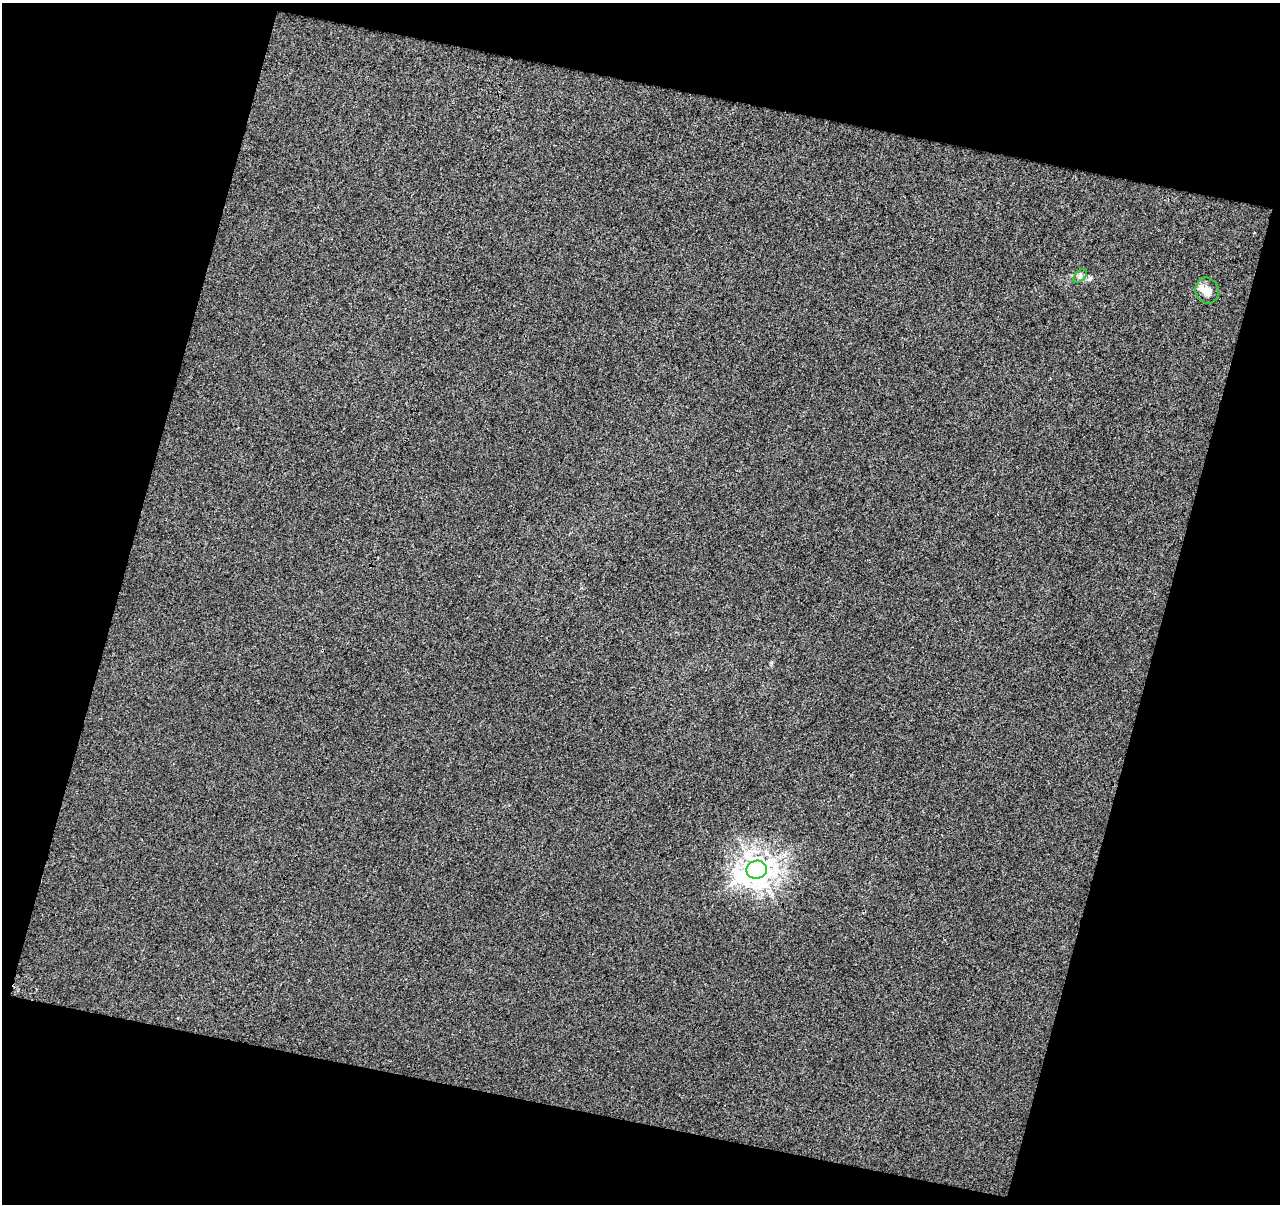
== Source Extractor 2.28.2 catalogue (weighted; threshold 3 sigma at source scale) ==
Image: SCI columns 1-1278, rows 57-1258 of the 1278 x 1318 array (HDU 1 of 3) = the unmasked area's bounding box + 8 px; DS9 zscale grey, full resolution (1 PNG px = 1 image px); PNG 1282 x 1206 px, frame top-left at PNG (2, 3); each listed source drawn as its Kron ellipse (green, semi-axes under 4 px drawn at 4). Shown black and unused: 32% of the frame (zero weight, under 3 of 4 exposures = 1% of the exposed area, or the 3 px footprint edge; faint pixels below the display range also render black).
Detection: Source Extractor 2.28.2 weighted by HDU 2 'WHT'. Background 0.00204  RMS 0.0055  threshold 0.0246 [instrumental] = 3 sigma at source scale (4.5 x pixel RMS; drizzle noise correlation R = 1.50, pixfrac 1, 0.0396/0.0396 arcsec/px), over >= 5 px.
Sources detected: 4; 1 inside a brighter listed object's ellipse — not listed separately; the other 3 listed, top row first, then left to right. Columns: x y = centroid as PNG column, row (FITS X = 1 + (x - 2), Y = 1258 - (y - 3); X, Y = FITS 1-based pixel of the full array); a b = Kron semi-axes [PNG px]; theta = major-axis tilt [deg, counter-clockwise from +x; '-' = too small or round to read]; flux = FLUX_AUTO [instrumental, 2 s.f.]
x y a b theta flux
1080 276 8 5 45 1.4
1207 291 13 11 -69 5.2
757 870 10 9 - 680